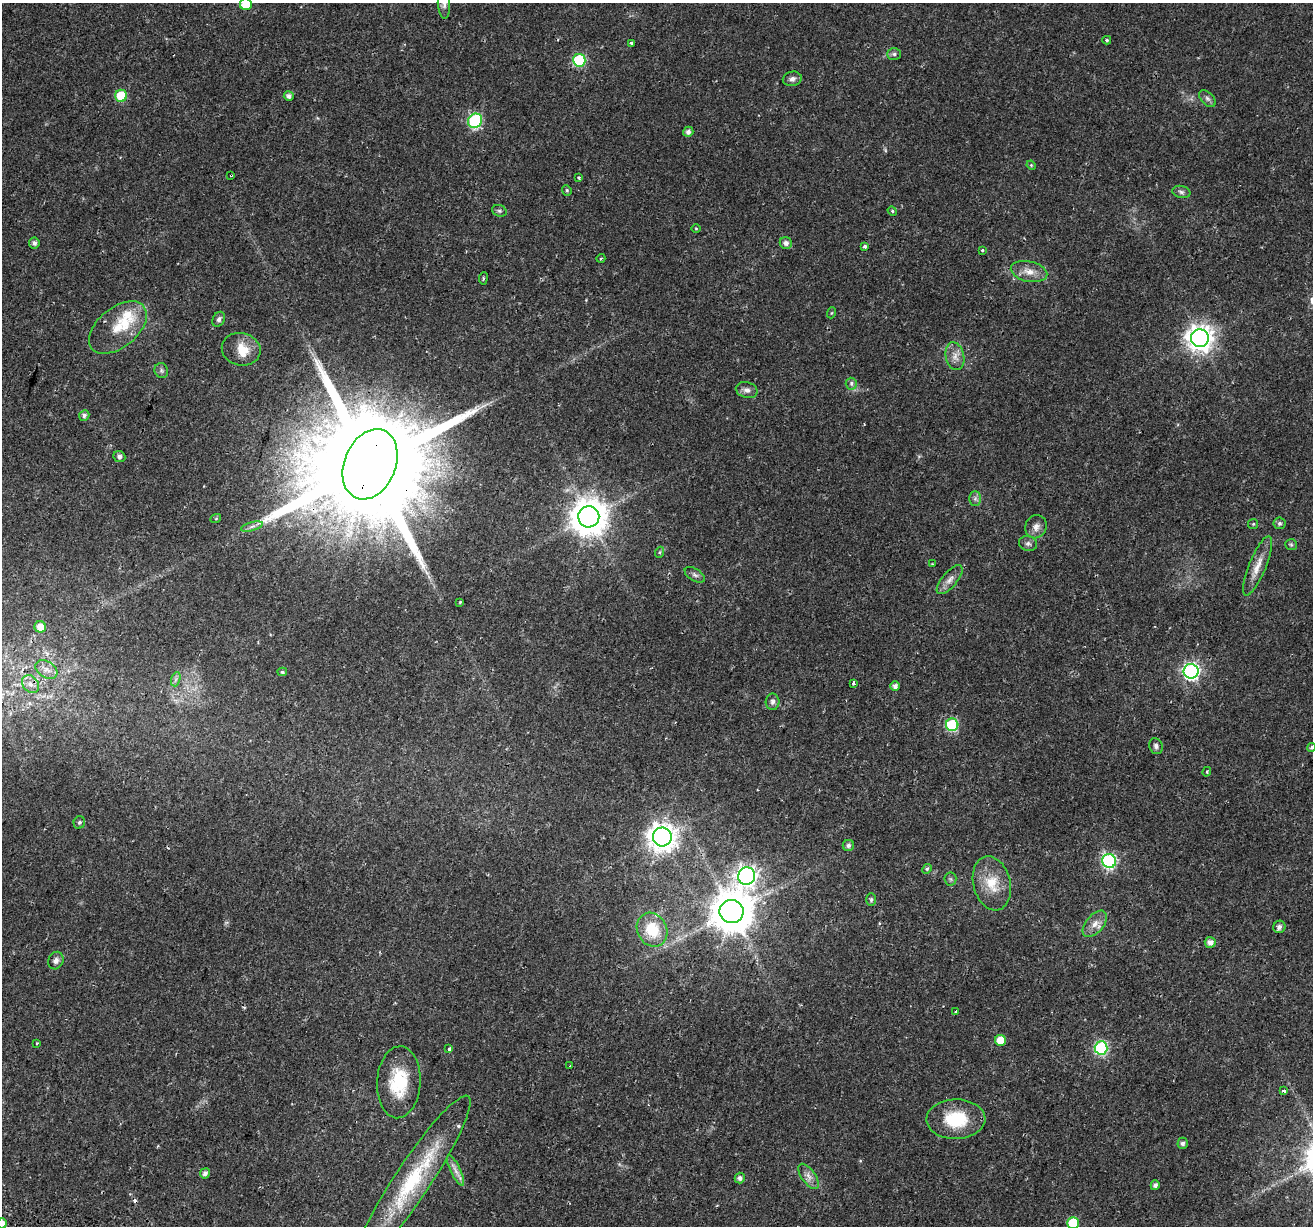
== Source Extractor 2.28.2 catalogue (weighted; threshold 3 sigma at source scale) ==
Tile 7 of 4 x 4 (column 3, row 2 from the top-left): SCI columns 2699-4009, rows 2801-4024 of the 5386 x 5541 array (HDU 1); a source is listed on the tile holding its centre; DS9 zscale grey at full resolution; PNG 1315 x 1228 px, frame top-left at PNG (2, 3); each listed source drawn as its Kron ellipse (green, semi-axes under 4 px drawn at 4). Shown black and unused: <1% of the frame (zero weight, under 2 of 3 exposures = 5% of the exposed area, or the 3 px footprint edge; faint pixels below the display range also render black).
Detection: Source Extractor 2.28.2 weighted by HDU 2 'WHT'; one run over the whole footprint, this tile lists its part. Background 0.021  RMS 0.003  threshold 0.0135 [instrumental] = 3 sigma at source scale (4.5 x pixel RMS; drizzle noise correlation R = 1.50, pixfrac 1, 0.0396/0.0396 arcsec/px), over >= 5 px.
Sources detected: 110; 4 cosmic-ray / hot-pixel residue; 1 long thin detection or spike segment (spike, bleed or trail) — neither listed nor drawn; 5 inside a brighter listed object's ellipse — not listed separately; the other 100 listed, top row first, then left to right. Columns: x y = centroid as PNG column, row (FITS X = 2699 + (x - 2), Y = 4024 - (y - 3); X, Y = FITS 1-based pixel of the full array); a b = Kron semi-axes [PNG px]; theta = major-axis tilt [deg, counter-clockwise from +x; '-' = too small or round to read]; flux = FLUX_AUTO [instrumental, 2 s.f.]
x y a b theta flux
246 4 6 6 - 7.4
444 4 14 6 -87 1.4
1107 40 4 4 - 0.39
631 43 3 3 - 1.7
894 54 7 5 0 0.7
579 60 6 6 - 22
792 79 9 7 11 1.2
121 96 6 6 - 11
289 96 5 4 - 1.2
1207 99 10 6 -45 0.89
475 121 7 6 - 39
688 132 5 5 - 1.1
1031 165 5 4 - 0.31
231 175 3 2 - 0.4
579 178 3 3 - 0.58
567 190 5 4 - 0.48
1181 192 9 6 -12 0.83
499 211 7 5 -20 0.58
892 211 5 4 - 0.38
696 228 5 3 - 0.26
34 243 5 5 - 1.1
786 243 6 6 - 1.2
865 246 4 4 - 0.64
982 250 3 3 - 1
601 258 4 3 - 0.28
1029 272 18 10 -13 3.2
483 278 6 3 82 0.36
831 313 5 3 - 0.28
219 319 8 6 63 0.86
118 328 33 20 39 8.6
1200 338 9 9 - 280
241 349 19 16 -12 5.3
955 356 14 9 -77 2.4
161 371 7 6 - 0.7
851 384 6 5 - 0.98
747 390 11 7 -15 1.4
84 415 5 5 - 0.8
119 457 6 5 - 0.98
370 464 36 26 67 13000
975 499 7 6 - 0.91
589 517 10 10 - 670
216 518 5 3 - 0.28
1279 523 6 6 - 0.65
1253 524 5 5 - 0.45
252 526 11 3 15 0.93
1036 527 12 10 62 1.8
1028 544 9 7 -16 0.97
1291 545 6 5 - 0.51
660 552 5 3 - 0.33
932 564 3 3 - 0.22
1257 566 32 8 68 4.1
695 575 11 6 -31 0.97
950 580 18 7 49 2
460 602 4 3 - 0.23
40 627 6 5 - 3.2
46 670 12 8 -33 2
1191 671 7 7 - 85
282 672 5 4 - 0.44
176 679 7 4 71 0.76
853 683 4 3 - 1.4
30 684 10 7 -49 1.8
895 686 5 4 - 1.2
772 702 8 7 - 1
952 725 6 6 - 25
1156 746 8 6 -68 0.89
1312 747 4 4 - 0.52
1207 772 5 4 - 0.38
79 822 6 5 - 0.61
662 837 9 9 - 320
848 846 6 5 - 0.9
1109 861 7 6 - 54
927 869 5 4 - 0.46
747 876 9 8 - 140
950 879 6 6 - 0.58
992 883 27 18 -76 8
871 900 6 5 - 0.62
732 911 12 11 - 1000
1095 924 15 9 49 2.6
1279 927 6 6 - 1.1
652 930 17 15 -63 8.9
1210 942 5 5 - 1.6
56 961 9 7 66 1.2
956 1012 3 3 - 0.88
1000 1040 5 5 - 5
37 1043 4 3 - 0.21
1101 1048 6 6 - 39
449 1049 3 3 - 1.6
570 1066 3 3 - 0.87
399 1082 36 22 87 13
1283 1091 4 3 - 0.92
956 1119 29 20 1 13
1183 1143 5 5 - 0.89
456 1170 16 5 -64 1.8
205 1173 5 4 - 1.3
809 1176 15 7 -55 1.8
740 1178 5 5 - 1.1
413 1180 100 17 56 27
1155 1185 5 4 - 0.99
2 1223 5 5 - 1.3
1073 1223 6 6 - 13
Overlapping masked pixels (flux is a lower limit): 2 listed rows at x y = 231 175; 370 464
Isophote crosses this tile's border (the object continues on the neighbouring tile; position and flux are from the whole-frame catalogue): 5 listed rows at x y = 246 4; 444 4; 1312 747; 2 1223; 1073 1223